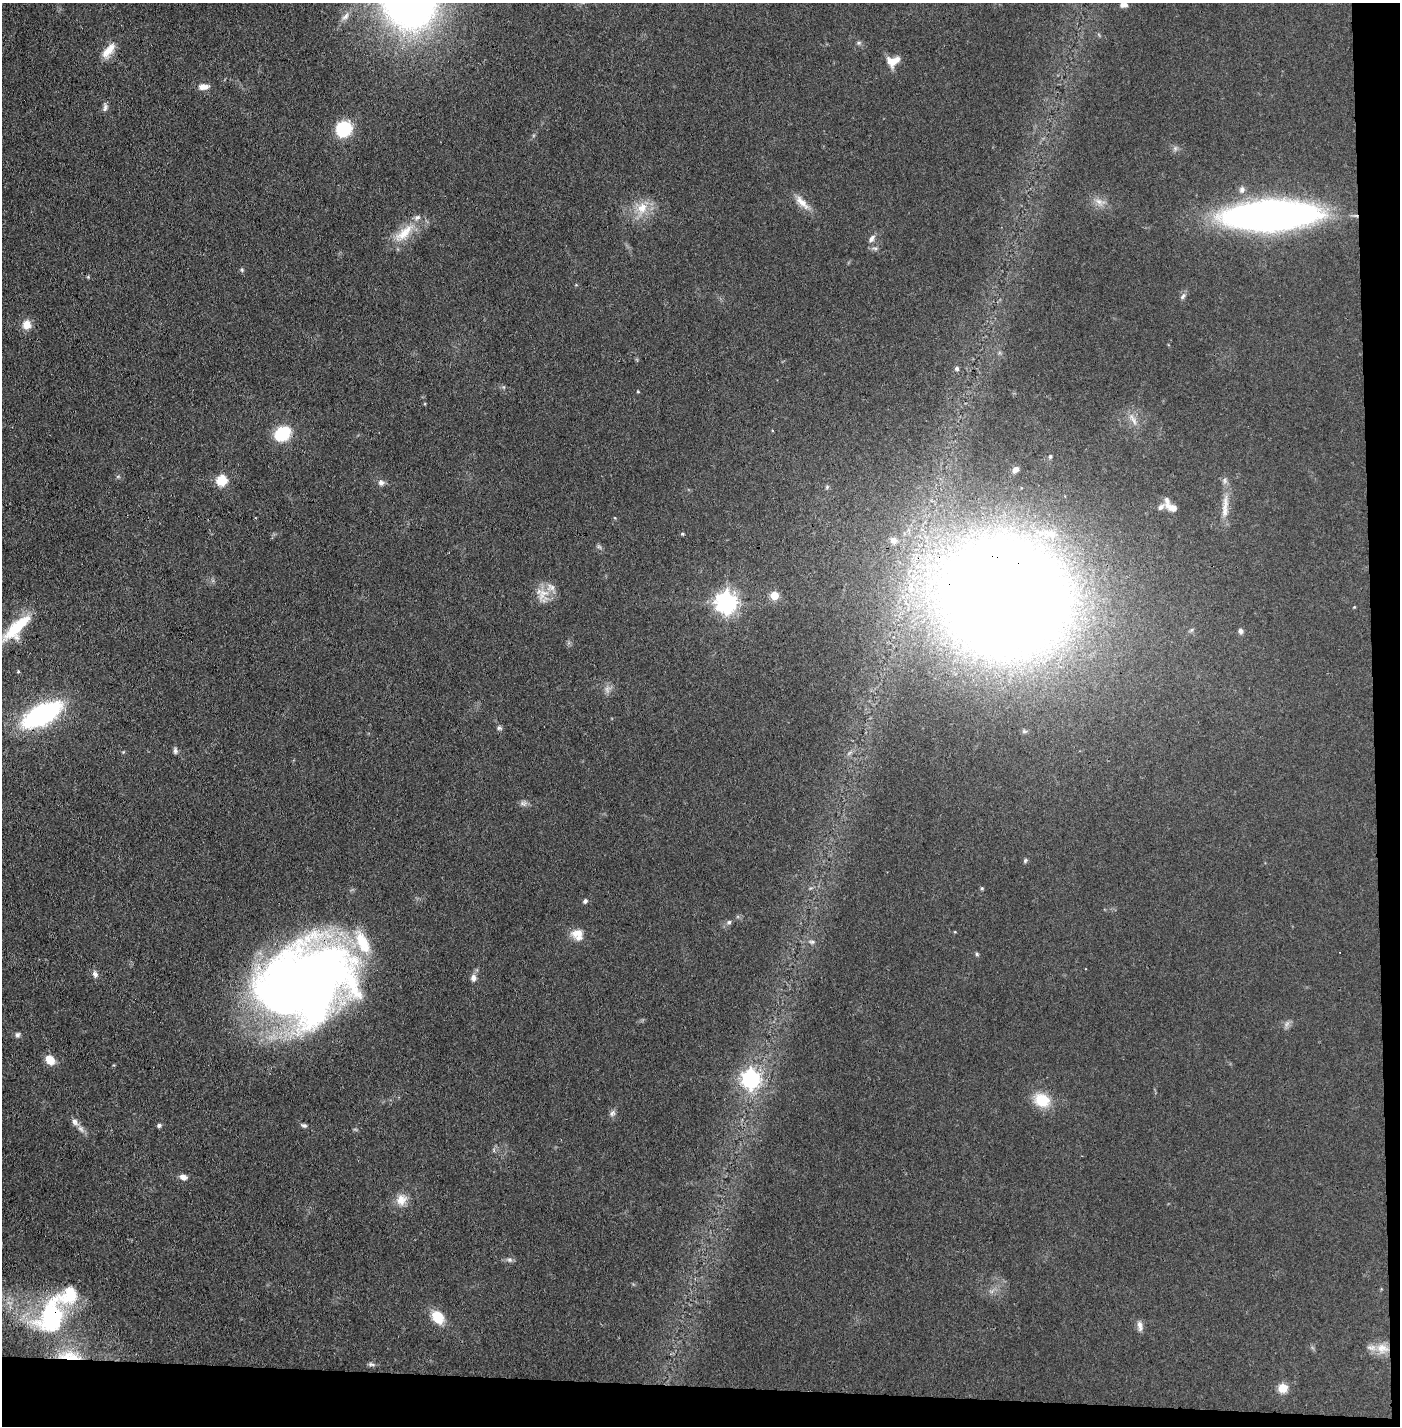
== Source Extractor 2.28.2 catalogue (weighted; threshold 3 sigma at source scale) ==
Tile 9 of 3 x 3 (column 3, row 3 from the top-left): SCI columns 2848-4245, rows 1-1424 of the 4296 x 4273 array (HDU 1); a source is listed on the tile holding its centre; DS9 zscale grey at full resolution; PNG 1402 x 1428 px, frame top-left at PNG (2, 3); no overlay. Shown black and unused: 5% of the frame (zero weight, under 3 of 4 exposures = <1% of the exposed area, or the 3 px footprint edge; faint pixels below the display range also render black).
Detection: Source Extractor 2.28.2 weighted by HDU 2 'WHT'; one run over the whole footprint, this tile lists its part. Background 0.0706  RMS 0.0071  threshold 0.0318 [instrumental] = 3 sigma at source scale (4.5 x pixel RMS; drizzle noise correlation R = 1.50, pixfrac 1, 0.05/0.05 arcsec/px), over >= 5 px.
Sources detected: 81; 1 too faint to see at this stretch — not listed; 7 inside a brighter listed object's ellipse — not listed separately; the other 73 listed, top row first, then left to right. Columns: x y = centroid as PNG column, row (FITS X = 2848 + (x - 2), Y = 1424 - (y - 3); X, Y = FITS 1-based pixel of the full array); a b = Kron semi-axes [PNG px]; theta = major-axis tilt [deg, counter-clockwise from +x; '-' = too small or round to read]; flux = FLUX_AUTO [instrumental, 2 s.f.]
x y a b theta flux
1123 5 9 6 2 3.3
345 16 12 7 45 3.5
859 43 7 5 20 1.3
106 53 16 13 77 7.5
893 61 15 11 20 9.3
203 87 13 7 4 4.9
105 107 12 5 83 2.2
344 129 12 11 - 43
1175 148 7 4 -72 1.4
1242 190 9 8 - 2.7
802 202 25 8 -47 7.7
1099 202 11 7 -39 4.5
642 208 16 14 68 12
1271 215 56 18 3 550
404 233 34 13 43 17
872 239 11 6 58 2.9
242 270 5 4 - 0.99
1183 296 10 5 64 2
27 325 11 10 - 6.7
957 368 6 5 - 1.5
638 392 5 3 - 0.57
1134 421 12 5 -69 3.2
282 434 15 11 36 37
1015 469 7 5 41 3.4
118 476 6 4 0 0.96
222 480 6 6 - 45
381 482 9 8 - 2.8
1161 507 29 6 53 3.8
1225 507 40 8 86 10
1173 508 11 8 -34 5.3
682 534 4 4 - 0.91
893 540 9 8 - 3.2
599 547 7 4 -19 1.2
543 594 21 13 48 10
774 595 5 5 - 21
1003 596 79 69 -10 2500
726 602 7 7 - 480
1354 607 4 3 - 0.54
16 628 36 12 45 33
1241 631 7 5 -67 2.1
42 715 27 12 29 170
499 728 7 5 0 1.4
175 751 9 5 -89 1.8
523 804 9 3 -31 1.7
1025 861 7 4 63 1.1
982 888 5 4 - 0.83
585 901 5 4 - 1.7
729 922 5 5 - 1.4
577 933 20 10 12 7
812 942 8 5 0 1.8
977 954 5 4 - 0.98
95 974 8 6 -54 2.5
473 978 9 7 87 3.1
303 983 85 65 18 800
1287 1024 9 3 45 1.8
17 1035 6 6 - 1.8
50 1060 12 9 -51 8.2
750 1079 8 7 - 240
1042 1100 20 16 -26 18
612 1113 10 6 53 2.2
75 1122 11 8 -55 3.6
159 1125 6 5 - 1.6
304 1125 6 5 - 1.6
183 1177 8 6 -16 4
401 1200 15 14 - 8
509 1260 9 4 -8 1.8
52 1317 40 28 73 94
438 1317 13 9 -52 18
1140 1326 15 6 -82 3.4
1382 1348 20 13 -12 12
69 1356 34 12 -5 20
371 1364 9 5 -13 1.7
1283 1388 5 5 - 28
Overlapping masked pixels (flux is a lower limit): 5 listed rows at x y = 1003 596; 303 983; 52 1317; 1382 1348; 69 1356